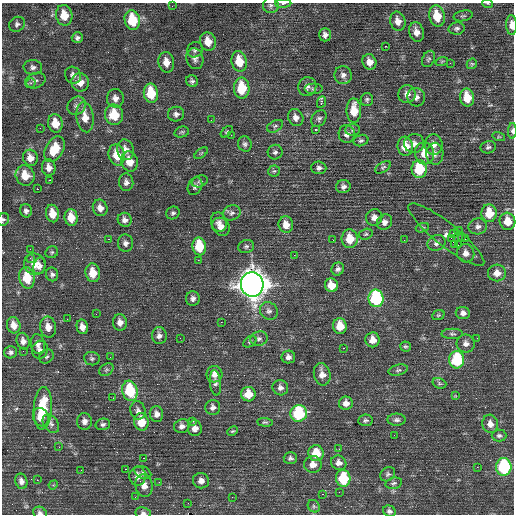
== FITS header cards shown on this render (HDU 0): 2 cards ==
NAXIS1  =                  512 / Axis length
NAXIS2  =                  512 / Axis length

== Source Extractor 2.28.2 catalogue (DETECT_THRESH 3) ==
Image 512 x 512 px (HDU 0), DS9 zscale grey, 1 PNG px = 1 image px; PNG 516 x 516 px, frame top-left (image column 1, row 512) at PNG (2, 3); each listed source drawn as its Kron ellipse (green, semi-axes under 4 px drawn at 4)
Background 0.28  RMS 0.75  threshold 2.25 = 3 sigma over >= 5 px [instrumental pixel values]
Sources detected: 234; all 234 listed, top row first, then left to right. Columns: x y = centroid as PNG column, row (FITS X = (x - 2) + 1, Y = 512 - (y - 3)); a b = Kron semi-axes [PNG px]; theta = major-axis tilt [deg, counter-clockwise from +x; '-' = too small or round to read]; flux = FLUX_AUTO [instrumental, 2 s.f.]
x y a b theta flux
283 3 8 3 2 100
488 3 5 2 - 42
271 5 8 8 - 150
172 6 2 2 - 130
64 15 10 8 -80 810
437 16 10 7 -78 1200
463 16 9 5 13 100
132 20 10 7 -79 2000
398 21 10 7 -74 380
17 24 8 7 - 150
512 25 10 5 -88 360
457 28 8 6 12 140
416 32 10 7 -74 380
325 35 6 6 - 210
77 38 5 5 - 130
208 41 9 7 -73 620
385 46 3 2 - 250
195 50 8 7 - 160
195 59 10 8 -72 240
429 59 8 6 62 130
239 61 10 7 -78 1200
442 61 6 4 19 63
166 62 10 8 -80 560
369 62 8 6 -65 380
450 63 2 2 - 27
472 64 5 4 - 70
33 67 9 7 -5 190
73 75 9 7 -55 220
343 75 9 8 - 220
35 81 10 7 22 180
192 81 6 5 - 120
80 82 9 9 - 460
31 83 5 4 - 100
307 87 9 9 - 200
242 88 10 8 -89 1500
314 89 9 5 0 140
151 93 10 7 -82 1600
407 94 9 8 - 310
416 97 9 8 - 280
467 97 9 7 -79 1100
115 98 9 8 - 290
367 100 6 6 - 100
321 102 6 3 66 160
76 106 10 8 47 220
354 110 12 7 -90 1000
176 114 8 7 - 190
114 115 10 9 - 1200
85 117 15 8 -82 580
296 117 9 7 -63 280
319 119 9 6 52 150
211 120 3 2 - 56
55 123 9 7 -78 790
275 126 8 5 30 110
40 128 2 2 - 78
315 129 3 3 - 530
353 130 7 5 3 110
512 131 8 4 89 120
182 132 7 5 15 82
227 132 7 4 44 69
347 134 9 8 - 300
231 135 2 2 - 58
499 137 6 4 -17 63
361 140 7 5 20 110
414 143 10 9 - 300
245 144 8 7 - 140
434 145 10 9 - 300
405 146 9 7 -83 920
488 147 7 6 - 120
55 149 14 9 60 1200
125 150 10 8 -75 420
275 152 7 7 - 160
201 153 8 4 37 78
424 153 11 9 -78 680
435 154 11 8 89 240
117 155 10 8 -76 980
30 158 8 7 - 430
130 161 10 8 -74 710
383 167 8 5 32 92
49 168 8 6 -81 330
319 168 7 6 - 160
419 169 9 7 -87 2100
274 171 6 5 - 97
25 175 10 9 - 780
50 180 3 2 - 380
200 181 8 5 19 110
126 182 9 7 -86 200
195 186 9 6 62 180
343 187 7 6 - 180
37 189 2 2 - 350
100 208 8 7 - 290
26 211 7 5 -75 150
52 213 9 6 -78 660
173 213 7 6 - 120
232 213 9 7 21 170
489 213 9 7 -85 1100
71 217 8 6 -82 720
374 217 8 8 - 290
3 220 7 5 55 90
125 220 7 7 - 220
507 221 8 7 - 830
219 222 10 8 -74 260
385 222 8 7 - 230
286 225 8 7 - 460
478 226 9 8 - 220
221 227 9 8 - 360
422 228 7 4 18 74
459 231 4 2 - 130
366 234 7 5 17 88
453 234 3 2 - 60
446 235 48 11 -39 640
461 236 3 2 - 86
451 238 2 2 - 120
108 239 2 2 - 280
350 239 9 8 - 850
465 239 3 2 - 74
333 240 2 2 - 44
404 240 2 2 - 22
125 243 8 7 - 200
436 243 9 7 30 220
455 244 4 3 - 180
458 245 4 2 - 4600
199 246 9 6 -79 1700
246 246 8 6 15 130
30 249 2 2 - 90
52 252 6 5 - 87
466 253 9 8 - 320
294 255 2 2 - 79
30 258 2 2 - 150
198 260 2 2 - 190
35 264 11 10 - 570
39 266 8 6 69 240
338 269 7 6 - 150
93 273 9 7 -81 820
497 273 9 8 - 420
52 274 7 6 - 140
27 278 11 7 -78 1200
252 284 12 11 - 64000
331 285 7 6 - 820
193 298 7 7 - 190
376 298 9 7 -82 5100
269 311 9 8 - 200
463 313 7 6 - 220
96 314 2 2 - 160
438 315 6 4 21 70
67 319 2 2 - 69
120 322 8 7 - 280
221 322 2 2 - 210
14 325 8 6 -75 370
340 326 8 7 - 900
48 327 10 8 -80 430
82 327 7 5 -78 320
452 334 10 5 1 130
159 336 8 7 - 200
180 338 3 2 - 88
477 338 3 2 - 42
259 339 9 7 16 160
372 340 7 7 - 490
23 341 8 6 -76 230
250 342 7 5 37 86
38 344 10 7 -79 230
466 344 9 9 - 260
405 346 5 5 - 78
344 348 3 2 - 140
40 350 9 8 - 180
23 351 2 2 - 31
10 352 6 6 - 130
46 357 8 6 41 120
110 357 2 2 - 79
288 357 7 6 - 200
92 359 8 6 -6 120
457 360 8 7 - 2900
106 370 8 5 34 88
398 370 10 5 15 130
214 374 8 8 - 340
322 374 11 8 -77 410
215 383 13 5 -83 160
439 383 7 5 -19 100
280 388 8 7 - 210
130 391 10 7 -74 2400
248 394 7 7 - 880
455 396 4 4 - 43
113 398 2 2 - 23
346 403 7 6 - 310
213 407 7 7 - 200
43 408 21 9 87 1700
138 410 9 7 -78 190
299 413 8 8 - 3600
156 414 8 6 -80 240
41 417 9 7 -71 650
365 420 7 5 5 110
397 420 9 6 0 140
84 421 8 7 - 240
193 421 3 2 - 49
141 422 9 7 -82 960
265 422 8 4 -4 79
51 424 10 7 -55 170
103 424 7 5 14 140
490 424 9 8 - 350
182 426 8 6 20 220
195 428 8 7 - 300
232 431 6 4 25 62
394 435 2 2 - 31
499 436 7 6 - 130
59 447 2 2 - 100
339 449 3 3 - 25
316 453 8 7 - 1100
144 458 3 3 - 37
290 458 7 6 - 130
339 463 8 7 - 280
313 464 9 8 - 390
477 467 2 2 - 30
504 467 9 7 -86 4500
125 469 2 2 - 260
81 470 2 2 - 39
143 473 9 6 -24 150
388 474 8 6 42 120
138 476 9 8 - 380
343 478 8 7 - 2100
37 480 2 2 - 220
21 481 8 6 -74 190
201 481 8 7 - 260
159 482 2 2 - 36
394 483 8 5 12 120
53 485 5 4 - 45
144 485 11 8 -81 400
339 492 2 2 - 31
322 494 2 2 - 630
135 497 3 2 - 49
232 497 2 2 - 120
188 503 2 2 - 36
314 506 7 5 -47 96
389 511 6 5 - 150
40 513 7 5 -28 160
143 513 8 6 -7 140
At the frame edge (FLAGS 8, measured only in part): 7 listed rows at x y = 283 3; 488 3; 512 25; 512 131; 3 220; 40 513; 143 513